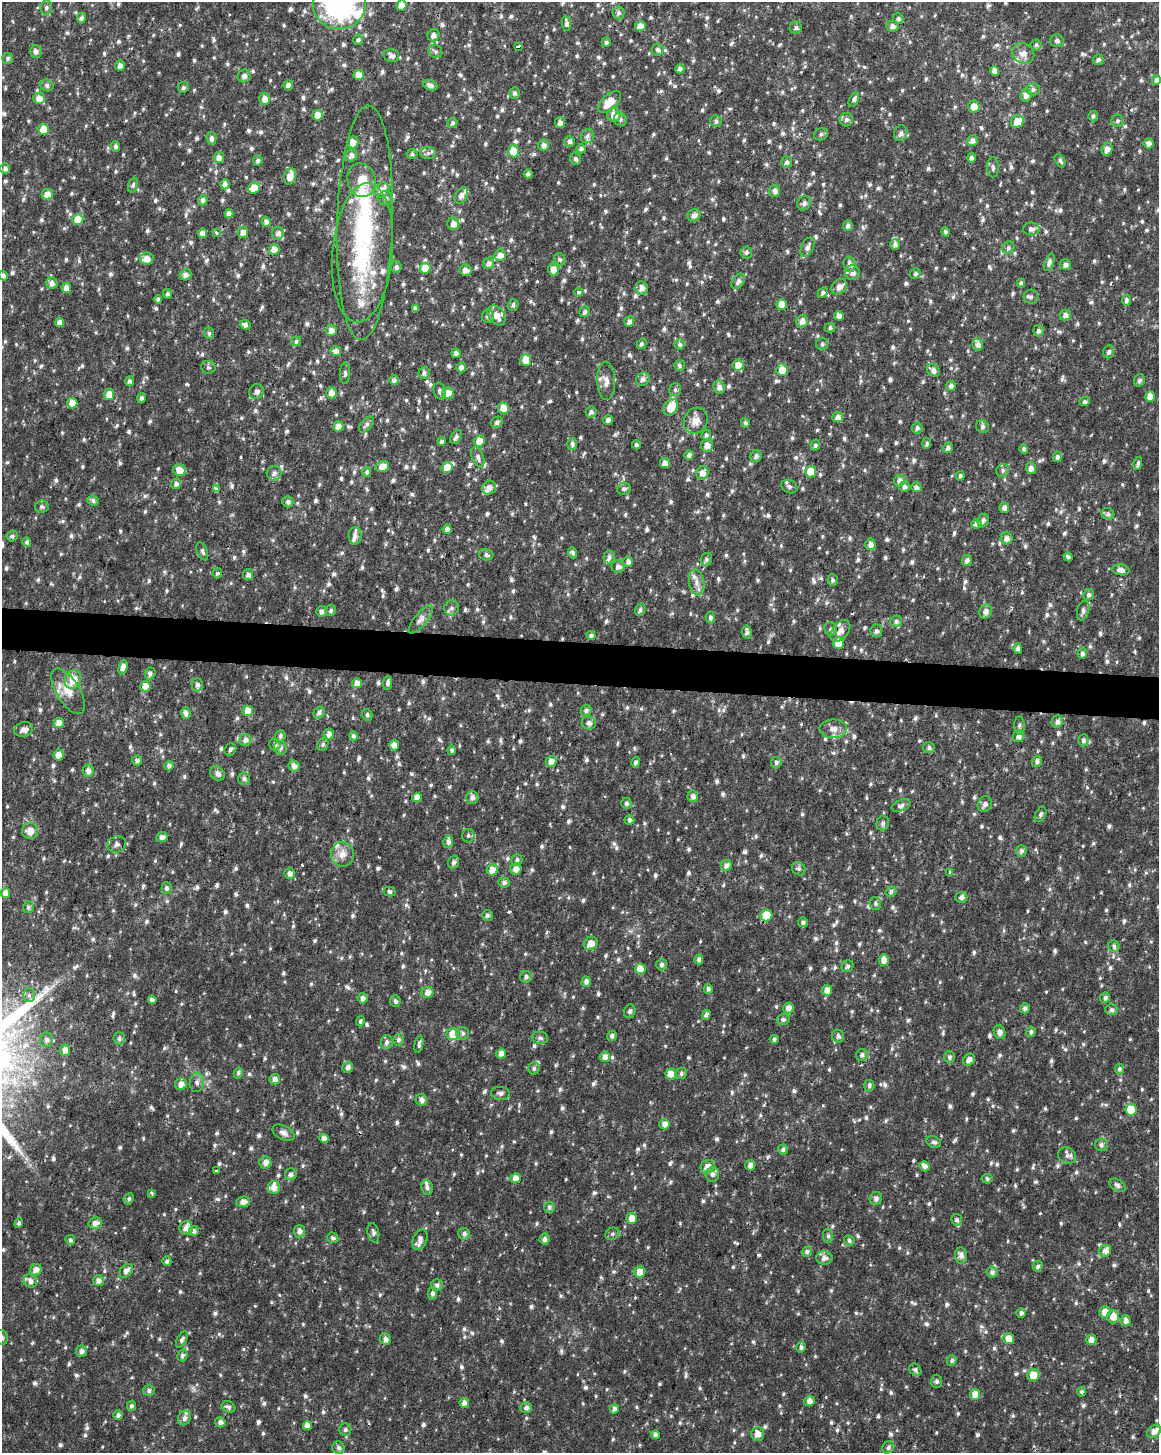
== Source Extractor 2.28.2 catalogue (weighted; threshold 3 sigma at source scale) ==
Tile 6 of 4 x 3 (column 2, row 2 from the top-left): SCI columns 1159-2315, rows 1685-3135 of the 4637 x 4872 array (HDU 1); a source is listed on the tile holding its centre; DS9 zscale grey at full resolution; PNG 1161 x 1455 px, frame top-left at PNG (2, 2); each listed source drawn as its Kron ellipse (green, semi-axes under 4 px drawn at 4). Shown black and unused: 3% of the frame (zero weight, under 2 of 3 exposures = <1% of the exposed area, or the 3 px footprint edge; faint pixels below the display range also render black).
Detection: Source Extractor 2.28.2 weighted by HDU 2 'WHT'; one run over the whole footprint, this tile lists its part. Background 0.0215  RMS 0.0042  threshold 0.019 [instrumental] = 3 sigma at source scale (4.5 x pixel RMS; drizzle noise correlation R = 1.50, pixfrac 1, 0.0396/0.0396 arcsec/px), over >= 5 px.
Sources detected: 1441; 1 too faint to see at this stretch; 3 cosmic-ray / hot-pixel residue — neither listed nor drawn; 37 inside a brighter listed object's ellipse — not listed separately; of the other 1400, all 500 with FLUX_AUTO >= 1.06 (the completeness limit of this list) listed and drawn (900 fainter detections not listed), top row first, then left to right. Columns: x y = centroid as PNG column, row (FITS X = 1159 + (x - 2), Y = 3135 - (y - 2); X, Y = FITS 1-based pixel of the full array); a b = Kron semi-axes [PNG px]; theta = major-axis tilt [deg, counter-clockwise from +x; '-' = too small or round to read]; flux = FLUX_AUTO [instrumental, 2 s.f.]
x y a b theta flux
339 5 26 24 13 87
401 6 5 5 - 4.6
46 8 7 6 - 1.2
618 13 6 6 - 1.3
81 18 5 4 - 1.2
898 19 5 5 - 1.1
566 23 7 4 -82 1.6
640 26 5 5 - 3.8
892 26 6 5 - 1.9
796 27 6 6 - 1.3
433 35 6 5 - 1.9
358 40 5 5 - 1.1
1057 41 7 6 - 1.4
606 42 5 4 - 1.1
1036 45 5 5 - 1.2
518 47 3 3 - 2.3
658 50 6 6 - 1.2
36 51 6 6 - 1.9
435 51 7 6 - 1.2
1023 53 11 9 -33 3.5
391 56 8 6 -14 2.1
8 58 5 5 - 1.2
1098 60 5 5 - 1.4
120 65 5 5 - 1.8
680 69 4 4 - 1.9
994 71 5 4 - 2.9
359 75 5 5 - 4.1
244 76 7 6 - 1.8
1156 80 5 4 - 1.6
47 85 6 6 - 1.3
288 85 5 4 - 1.9
430 85 7 5 -24 1.8
183 87 5 5 - 1.1
1033 89 6 6 - 1.2
515 93 6 5 - 1.2
1026 95 6 5 - 2.4
39 98 6 5 - 3.6
265 99 6 5 - 3.1
854 99 8 4 65 1.3
610 102 14 7 44 6.8
974 107 6 6 - 3.8
318 115 5 5 - 5.1
614 115 7 6 - 4.4
1093 116 5 4 - 1.1
620 119 7 6 - 1.1
846 120 7 6 - 1.6
716 121 6 5 - 1.3
1117 121 6 6 - 1.1
1017 122 7 6 - 5.3
452 123 5 4 - 1.1
560 123 5 5 - 2.4
44 129 5 5 - 7.5
901 133 8 6 68 1.8
821 134 7 6 - 1.1
587 136 7 6 - 1.4
212 138 6 5 - 1.6
972 140 5 5 - 2
569 141 5 5 - 1.6
353 142 6 5 - 4.7
1149 143 5 5 - 2.4
544 145 5 5 - 2.2
116 146 5 4 - 1.2
581 149 5 4 - 1.3
1107 149 6 5 - 2.8
514 151 6 5 - 11
428 153 7 6 - 1.4
412 154 5 5 - 1.2
351 156 6 6 - 2.2
219 157 5 5 - 2.7
972 158 5 4 - 1.3
576 159 6 5 - 1.4
258 160 5 5 - 1.3
1060 160 7 4 -63 1.1
787 162 5 5 - 1.2
993 167 10 6 -89 1.4
5 169 5 5 - 1.7
528 174 4 4 - 1.1
290 176 8 6 75 4
361 180 17 14 -76 8.3
225 184 5 4 - 2.4
133 185 7 4 74 1.1
254 188 6 5 - 8.3
382 190 8 7 - 3.3
775 191 6 5 - 1.9
47 194 6 5 - 3.9
461 195 9 6 59 2.3
385 198 7 7 - 1.2
203 200 5 4 - 1.8
804 203 7 6 - 1.5
229 214 4 4 - 2.3
694 215 6 6 - 2.1
78 219 5 5 - 6.9
266 222 5 4 - 2.2
365 223 117 28 88 68
453 224 6 6 - 2.9
848 226 5 5 - 1.5
1031 229 8 6 -1 1.8
243 232 6 5 - 2.8
945 232 5 4 - 1.1
202 233 5 4 - 2.4
216 233 3 3 - 1.2
278 233 7 6 - 1.9
895 245 5 5 - 2.1
807 247 10 6 64 2.1
1008 248 6 5 - 1.2
274 250 5 5 - 4.1
746 252 6 6 - 1.1
363 253 70 30 85 49
500 255 6 5 - 3.3
147 259 7 6 - 4.2
560 259 6 5 - 1.1
1049 262 9 4 70 1.6
488 263 6 5 - 1.9
850 264 8 6 -78 2.4
1065 265 5 5 - 2
396 267 5 5 - 1.4
425 268 5 5 - 8.9
466 270 6 5 - 2.5
553 270 6 5 - 3.2
853 273 7 7 - 2.1
915 273 5 5 - 1.1
185 275 6 5 - 1.9
3 276 5 4 - 1.5
738 281 8 5 55 1.6
52 283 6 5 - 2.3
1021 283 4 4 - 1.2
839 287 9 6 44 3.1
66 288 5 5 - 3
642 288 7 6 - 2.7
578 292 4 4 - 1.1
823 293 5 4 - 1.2
167 294 5 4 - 1.1
1031 297 7 7 - 1.2
158 299 4 4 - 1.4
1126 300 5 4 - 1.3
513 305 6 5 - 1.2
782 305 5 5 - 5.4
415 308 4 4 - 1.5
585 312 6 5 - 1.4
497 315 11 7 -54 4.5
1065 315 5 5 - 2.2
488 316 6 6 - 1.5
839 316 5 4 - 2.7
629 321 5 5 - 2
802 321 6 5 - 2.6
60 322 4 4 - 2.7
245 325 5 5 - 1.5
830 328 5 4 - 1.2
331 330 5 5 - 2.9
1038 331 6 5 - 1.5
209 333 6 5 - 1.1
296 341 5 5 - 1.1
642 344 5 4 - 1.3
680 344 5 5 - 1.2
822 344 6 5 - 1.2
978 345 6 5 - 2.3
336 351 5 5 - 2.2
1109 352 6 5 - 1.3
456 353 5 4 - 1.4
526 360 6 5 - 6.9
679 365 5 5 - 1.1
738 365 5 5 - 4.3
208 367 7 6 - 1.1
461 367 5 4 - 1.8
782 370 6 5 - 5.1
933 370 7 5 -42 2.3
345 373 10 5 86 1.2
424 373 6 5 - 1.2
643 379 7 6 - 1.8
394 380 5 5 - 1.6
1139 380 6 5 - 1.3
130 381 5 4 - 1.4
606 381 19 9 -87 3.5
951 386 5 5 - 1.6
719 387 6 6 - 2.1
675 390 6 6 - 1.1
440 391 9 5 -70 1.5
256 392 7 7 - 1.9
331 393 5 5 - 3.8
448 393 6 5 - 4.8
109 394 5 5 - 4.4
1150 397 5 5 - 4.2
141 398 5 4 - 1.2
1085 401 5 4 - 1.2
72 403 5 5 - 5.1
671 407 9 6 53 7.2
503 408 6 5 - 5.2
591 412 5 5 - 1.3
838 417 5 5 - 2.2
608 420 5 4 - 2.1
696 421 13 11 64 4.2
497 422 6 5 - 1.4
745 423 5 4 - 1.1
366 425 9 5 49 1.4
338 426 5 5 - 3
982 427 7 6 - 1.2
917 428 5 5 - 1.4
706 435 5 5 - 1.1
456 437 7 5 58 1.4
441 441 4 4 - 1.7
479 441 5 5 - 6.3
927 443 5 4 - 1.1
572 444 6 5 - 1.3
636 445 4 4 - 1.1
707 445 6 6 - 3
815 445 5 4 - 1.1
948 448 5 4 - 1.7
1024 449 5 4 - 1.1
689 455 5 4 - 1.7
756 456 6 5 - 1.3
478 457 10 5 -68 1.5
1057 457 5 4 - 1.6
665 463 5 5 - 3.2
1138 464 7 4 75 1.2
382 466 7 5 13 3.4
447 467 5 5 - 6.4
1031 468 5 5 - 2.3
180 470 7 6 - 4.5
1003 470 7 6 - 1.2
367 472 5 4 - 1.2
811 472 5 5 - 11
274 473 7 7 - 2
702 473 7 6 - 2.9
960 476 5 4 - 1.1
900 481 6 5 - 2.8
176 484 5 5 - 1.7
789 486 8 6 -28 1.4
904 487 5 5 - 1.7
916 487 5 5 - 1.8
489 488 7 6 - 2.6
216 489 4 4 - 3.3
624 489 7 6 - 1.2
93 501 6 5 - 1.2
288 502 5 5 - 1.3
42 507 7 6 - 1.2
1004 508 5 5 - 1.9
1108 514 6 5 - 1.2
983 520 7 5 65 1.6
976 524 5 5 - 2.1
447 529 4 4 - 2
12 536 6 5 - 1.1
355 536 9 6 88 2.2
1007 538 6 6 - 2.2
27 542 5 4 - 1.3
870 544 5 5 - 2.7
202 551 9 5 -68 1.2
573 553 5 4 - 1.1
486 555 7 5 -16 1.2
609 557 6 5 - 1.2
1068 557 4 4 - 1.1
706 559 6 5 - 1.1
967 560 5 5 - 1.9
628 562 5 5 - 1.9
618 567 6 6 - 2
1121 570 9 5 -9 2.2
217 573 5 4 - 1.1
248 574 5 5 - 1.9
833 580 6 5 - 1.2
696 582 13 7 -80 2.9
1089 595 5 5 - 1.3
451 608 8 7 - 1.3
331 610 6 5 - 1.1
640 610 6 5 - 1.2
1083 610 10 6 74 1.6
322 611 5 5 - 1.8
986 611 7 6 - 2.1
710 618 6 4 -88 1.1
421 619 17 6 51 2.3
896 621 6 5 - 1.2
830 629 6 6 - 1.1
840 631 12 7 51 3.6
876 631 6 6 - 1.4
747 632 7 4 -81 1.3
591 635 4 4 - 1.8
839 643 6 5 - 6.4
1018 648 5 4 - 1.4
1082 653 5 4 - 1.3
123 667 7 4 76 2.7
150 673 6 5 - 1.7
73 680 9 8 - 7.7
357 683 5 4 - 3.4
388 683 7 4 84 1.3
197 685 6 6 - 1.7
145 686 5 5 - 5.1
68 691 26 11 -58 6.9
586 710 5 5 - 1.3
248 711 5 5 - 4.1
319 712 6 5 - 1.6
186 713 6 4 88 2.1
367 715 6 5 - 1.1
1057 722 6 5 - 1.7
59 723 5 5 - 4.6
589 723 7 6 - 1.7
1019 726 9 5 -89 1.3
24 729 9 7 16 2.3
833 729 14 9 -2 3.3
329 734 5 5 - 2.4
280 736 6 5 - 1.3
353 736 5 4 - 1.2
1019 736 6 5 - 2.1
245 740 6 6 - 2.2
1083 740 6 5 - 1.2
275 744 6 5 - 1.5
323 745 6 5 - 1.1
394 745 5 5 - 3.4
280 748 7 6 - 1.6
929 748 6 5 - 1.3
230 749 6 5 - 1.1
452 750 5 4 - 1.1
58 755 5 5 - 3.4
137 760 5 5 - 1.8
551 761 5 5 - 3.1
1037 761 6 5 - 1.4
636 762 5 4 - 1.2
776 763 6 5 - 1.2
169 765 5 4 - 1.8
294 766 5 5 - 2.5
88 771 6 5 - 2.5
217 774 8 6 -42 2
244 778 6 6 - 1.2
693 796 5 5 - 2.1
417 797 5 4 - 3.5
472 797 6 6 - 2
626 803 5 5 - 1.2
985 804 8 6 59 1.9
901 806 10 5 20 1.4
1041 814 8 5 64 1.1
629 820 5 4 - 1.3
883 823 7 6 - 1.2
30 831 8 8 - 4.4
468 836 7 6 - 1.1
162 837 6 5 - 2
448 842 6 5 - 1.8
117 844 9 8 - 1.7
1021 851 6 5 - 1.3
343 854 12 11 - 4.3
517 860 6 5 - 1.2
454 862 6 5 - 1.3
726 866 6 5 - 2.5
516 869 6 5 - 2.5
799 869 7 6 - 1.1
492 870 6 5 - 4.4
950 872 3 3 - 2.8
290 874 5 5 - 2.2
504 882 6 5 - 1.4
166 888 5 5 - 1.1
389 892 6 4 -14 1.1
891 892 5 5 - 1.3
5 893 5 5 - 3
961 897 6 5 - 1.5
875 904 6 5 - 1.2
28 907 6 5 - 1.2
487 915 5 5 - 1.2
766 916 6 5 - 11
803 922 5 5 - 1.2
591 943 7 6 - 3.6
1114 946 6 5 - 1.3
699 960 5 4 - 1.7
884 960 6 5 - 3.6
662 965 5 5 - 1.5
848 966 6 5 - 1.1
640 969 5 5 - 6.6
526 977 6 5 - 1.3
586 982 5 4 - 1.9
708 989 5 4 - 1.5
827 990 5 5 - 3.4
427 992 6 5 - 3
29 995 7 6 - 1.2
363 998 5 5 - 1.9
1105 998 5 5 - 1.2
152 1000 4 4 - 2.1
395 1001 5 5 - 1.3
788 1008 5 5 - 2.7
1025 1008 5 5 - 1.5
1112 1010 6 5 - 1.4
630 1011 7 5 72 1.3
706 1015 5 4 - 1.4
783 1019 6 5 - 1.3
360 1021 5 4 - 1.1
1000 1032 7 5 -67 2.2
1031 1032 5 4 - 1.1
463 1033 6 6 - 1.1
453 1034 6 6 - 7.3
612 1036 5 5 - 1.2
838 1036 6 6 - 1.3
540 1038 8 6 -7 1.4
119 1039 6 5 - 1.3
774 1039 4 4 - 1.1
47 1040 7 6 - 1.7
398 1040 6 5 - 1.2
387 1042 7 6 - 1.6
419 1044 8 4 78 1.1
65 1050 6 5 - 2.9
501 1054 5 5 - 3.1
862 1055 6 6 - 1.6
605 1057 5 5 - 2.5
949 1057 6 5 - 1.2
969 1060 7 5 48 2.5
348 1067 6 5 - 1.8
534 1068 6 6 - 1.2
1119 1069 5 4 - 1.2
238 1073 5 4 - 1.2
681 1073 6 5 - 1.1
671 1074 5 5 - 5.1
275 1079 5 5 - 2.3
197 1082 10 7 84 1.7
181 1084 6 5 - 2.8
869 1086 6 5 - 1.2
500 1093 9 6 -5 1.4
421 1100 6 5 - 2
1131 1110 5 5 - 11
665 1124 5 5 - 2.8
283 1133 12 7 -28 2
324 1138 4 4 - 2.5
934 1142 7 5 -23 1.2
1101 1145 6 6 - 1.4
783 1149 5 5 - 1.3
1067 1156 9 8 - 1.8
265 1163 6 6 - 2.6
750 1165 5 5 - 2.3
925 1166 5 5 - 2.2
707 1167 7 6 - 3.3
216 1171 4 3 - 2
291 1174 6 6 - 1.5
712 1174 7 7 - 1.7
515 1178 5 5 - 3.3
987 1179 5 5 - 1.1
1118 1185 9 5 -33 1.7
274 1187 6 6 - 2.5
427 1188 7 6 - 1.3
151 1193 4 3 - 1.9
129 1199 6 5 - 1.1
876 1199 6 6 - 1.7
243 1202 7 5 8 2.7
549 1207 5 5 - 1.2
632 1218 5 5 - 4.2
957 1220 6 5 - 1.1
19 1223 5 4 - 1.2
95 1223 7 5 12 2.4
186 1228 6 6 - 2.7
194 1231 5 5 - 1.5
299 1231 6 5 - 2.3
373 1233 10 5 -78 1.5
464 1234 6 5 - 1.5
612 1234 7 6 - 1.1
828 1236 7 5 -81 1.1
333 1238 6 5 - 1.1
545 1239 5 5 - 1.8
70 1240 5 4 - 1.2
420 1240 11 7 65 2.7
849 1241 5 5 - 1.1
1105 1251 6 5 - 2.8
807 1252 5 5 - 1.3
961 1256 8 6 -86 2.2
824 1258 8 6 -2 2.5
167 1261 4 4 - 1.2
1038 1266 5 5 - 1.3
36 1270 6 5 - 2.7
126 1271 8 5 46 2
640 1272 5 5 - 5.6
992 1272 5 5 - 1.5
30 1281 7 6 - 2.2
98 1281 5 5 - 2.2
437 1285 6 6 - 1.4
432 1293 6 4 -90 1.3
1105 1312 6 5 - 4.5
1021 1313 5 5 - 1.5
1113 1317 6 6 - 4.3
1126 1321 5 4 - 2.2
2 1337 7 6 - 1.2
182 1339 9 4 62 1.5
385 1339 6 5 - 1.6
1009 1339 5 5 - 4.4
1091 1340 5 5 - 2.9
801 1347 5 5 - 1.4
81 1351 5 5 - 2
182 1355 6 5 - 1.2
952 1360 5 4 - 1.2
915 1370 7 5 -50 1.2
1033 1375 6 6 - 5.8
937 1381 6 5 - 1.2
149 1391 5 5 - 1.2
1082 1392 5 4 - 1.1
975 1394 5 5 - 4.8
809 1401 5 5 - 2.6
464 1403 5 5 - 2
131 1406 5 4 - 1.1
228 1407 7 5 -26 1.4
526 1408 5 5 - 1.5
614 1409 5 4 - 2.1
118 1415 5 4 - 1.4
184 1418 7 6 - 1.7
220 1422 5 5 - 1.5
307 1426 4 4 - 2.8
345 1430 6 6 - 1.2
1154 1431 8 5 46 3
757 1434 7 6 - 3.9
655 1435 4 4 - 1.5
888 1447 6 5 - 1.2
339 1448 6 6 - 1.5
Overlapping masked pixels (flux is a lower limit): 1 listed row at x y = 216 489
Isophote crosses this tile's border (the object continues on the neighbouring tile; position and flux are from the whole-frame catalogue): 3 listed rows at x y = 339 5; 3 276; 2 1337